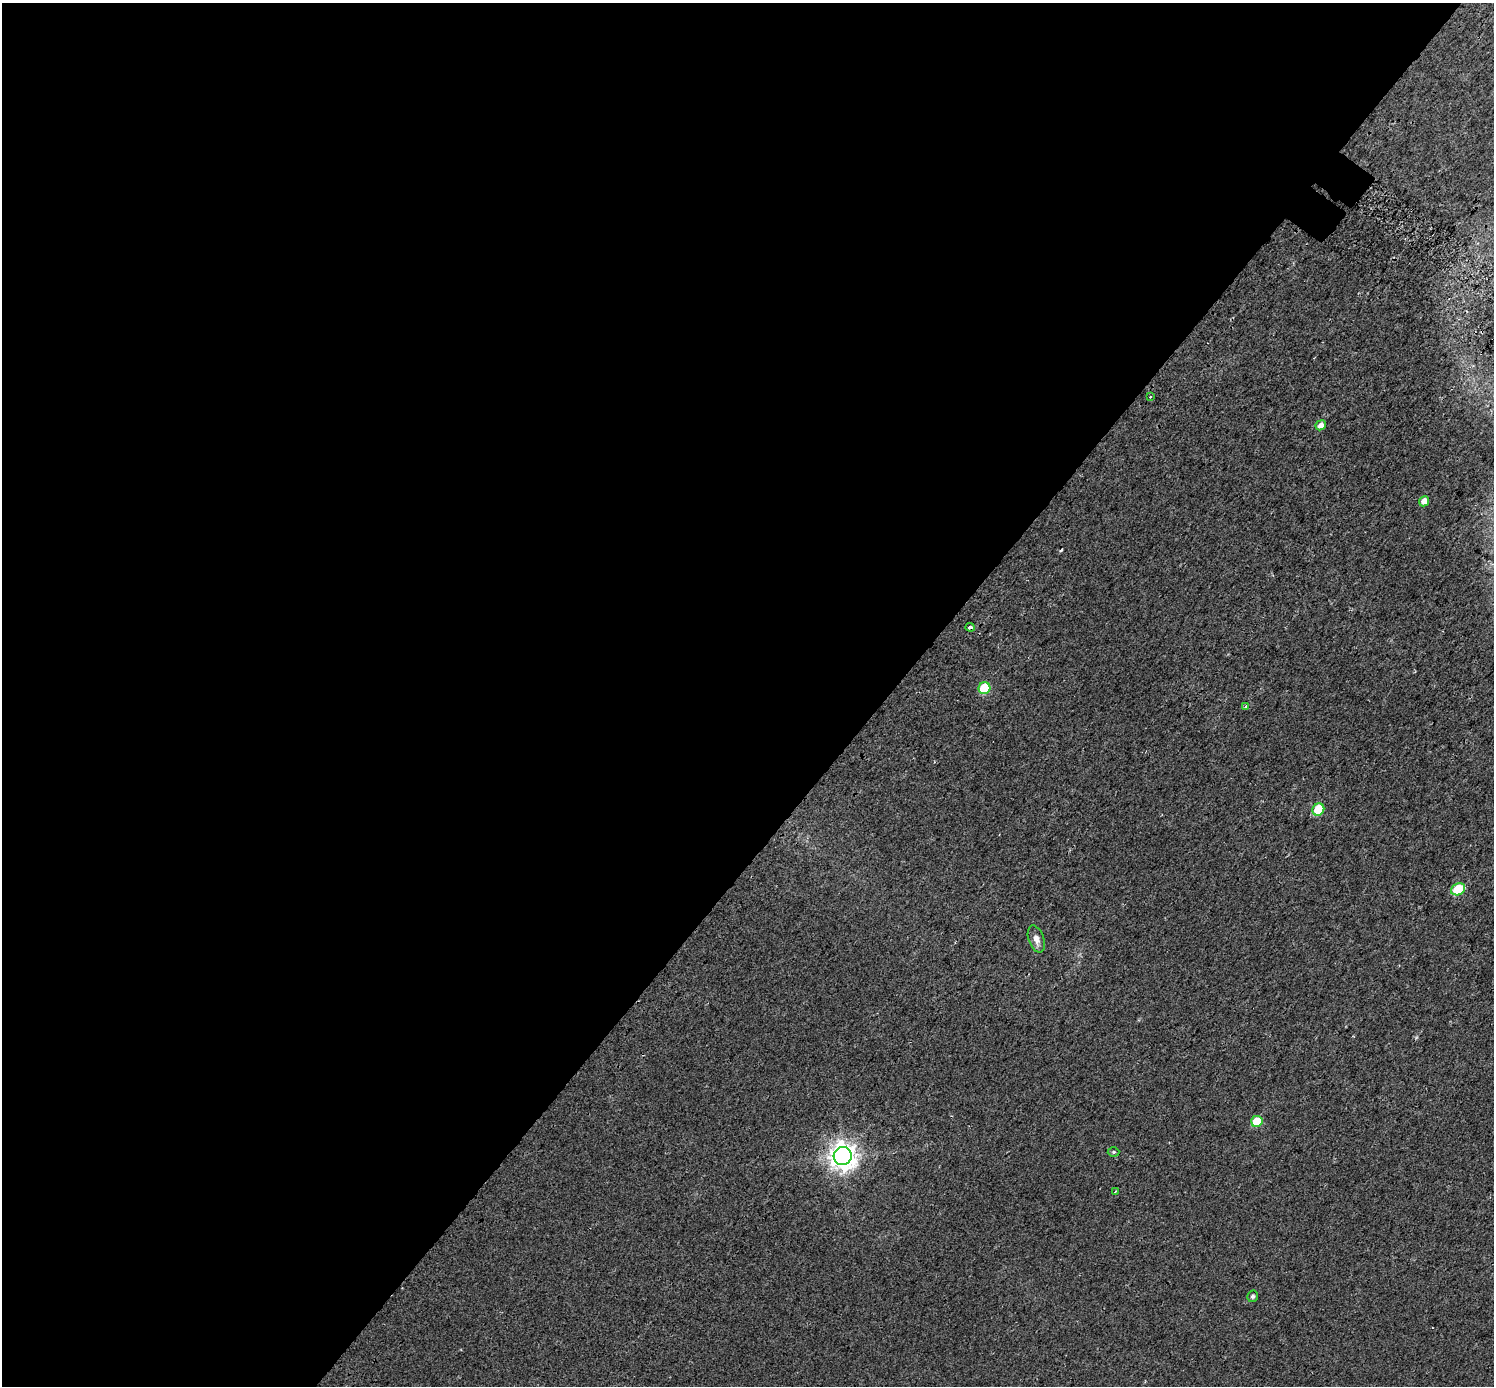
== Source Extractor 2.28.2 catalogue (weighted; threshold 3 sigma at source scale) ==
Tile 5 of 4 x 4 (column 1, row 2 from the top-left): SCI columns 62-1553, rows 3036-4419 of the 6097 x 6135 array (HDU 1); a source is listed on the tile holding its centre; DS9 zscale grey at full resolution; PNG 1496 x 1388 px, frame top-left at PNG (2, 3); each listed source drawn as its Kron ellipse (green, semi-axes under 4 px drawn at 4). Shown black and unused: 60% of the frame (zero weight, under 2 of 3 exposures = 4% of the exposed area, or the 3 px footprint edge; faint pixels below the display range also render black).
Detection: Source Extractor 2.28.2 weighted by HDU 2 'WHT'; one run over the whole footprint, this tile lists its part. Background 0.0241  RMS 0.01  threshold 0.0453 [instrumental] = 3 sigma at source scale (4.5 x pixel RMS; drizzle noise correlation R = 1.50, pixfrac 1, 0.0396/0.0396 arcsec/px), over >= 5 px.
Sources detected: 15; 1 cosmic-ray / hot-pixel residue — neither listed nor drawn; the other 14 listed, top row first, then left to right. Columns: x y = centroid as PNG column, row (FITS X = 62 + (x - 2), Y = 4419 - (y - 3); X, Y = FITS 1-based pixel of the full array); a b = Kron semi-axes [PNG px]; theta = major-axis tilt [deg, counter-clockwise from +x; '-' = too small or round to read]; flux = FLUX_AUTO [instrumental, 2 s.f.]
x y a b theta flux
1150 397 3 3 - 3.2
1321 425 5 4 - 6.1
1424 501 5 5 - 7.2
970 627 4 3 - 8.5
984 688 6 6 - 49
1246 706 4 4 - 1.6
1318 810 6 5 - 34
1458 889 7 5 26 41
1036 939 14 7 -71 6.4
1257 1121 6 5 - 30
1114 1152 6 4 1 1.7
843 1156 9 9 - 1000
1115 1191 3 2 - 1.2
1253 1296 6 5 - 2.1
Overlapping masked pixels (flux is a lower limit): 1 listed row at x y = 970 627